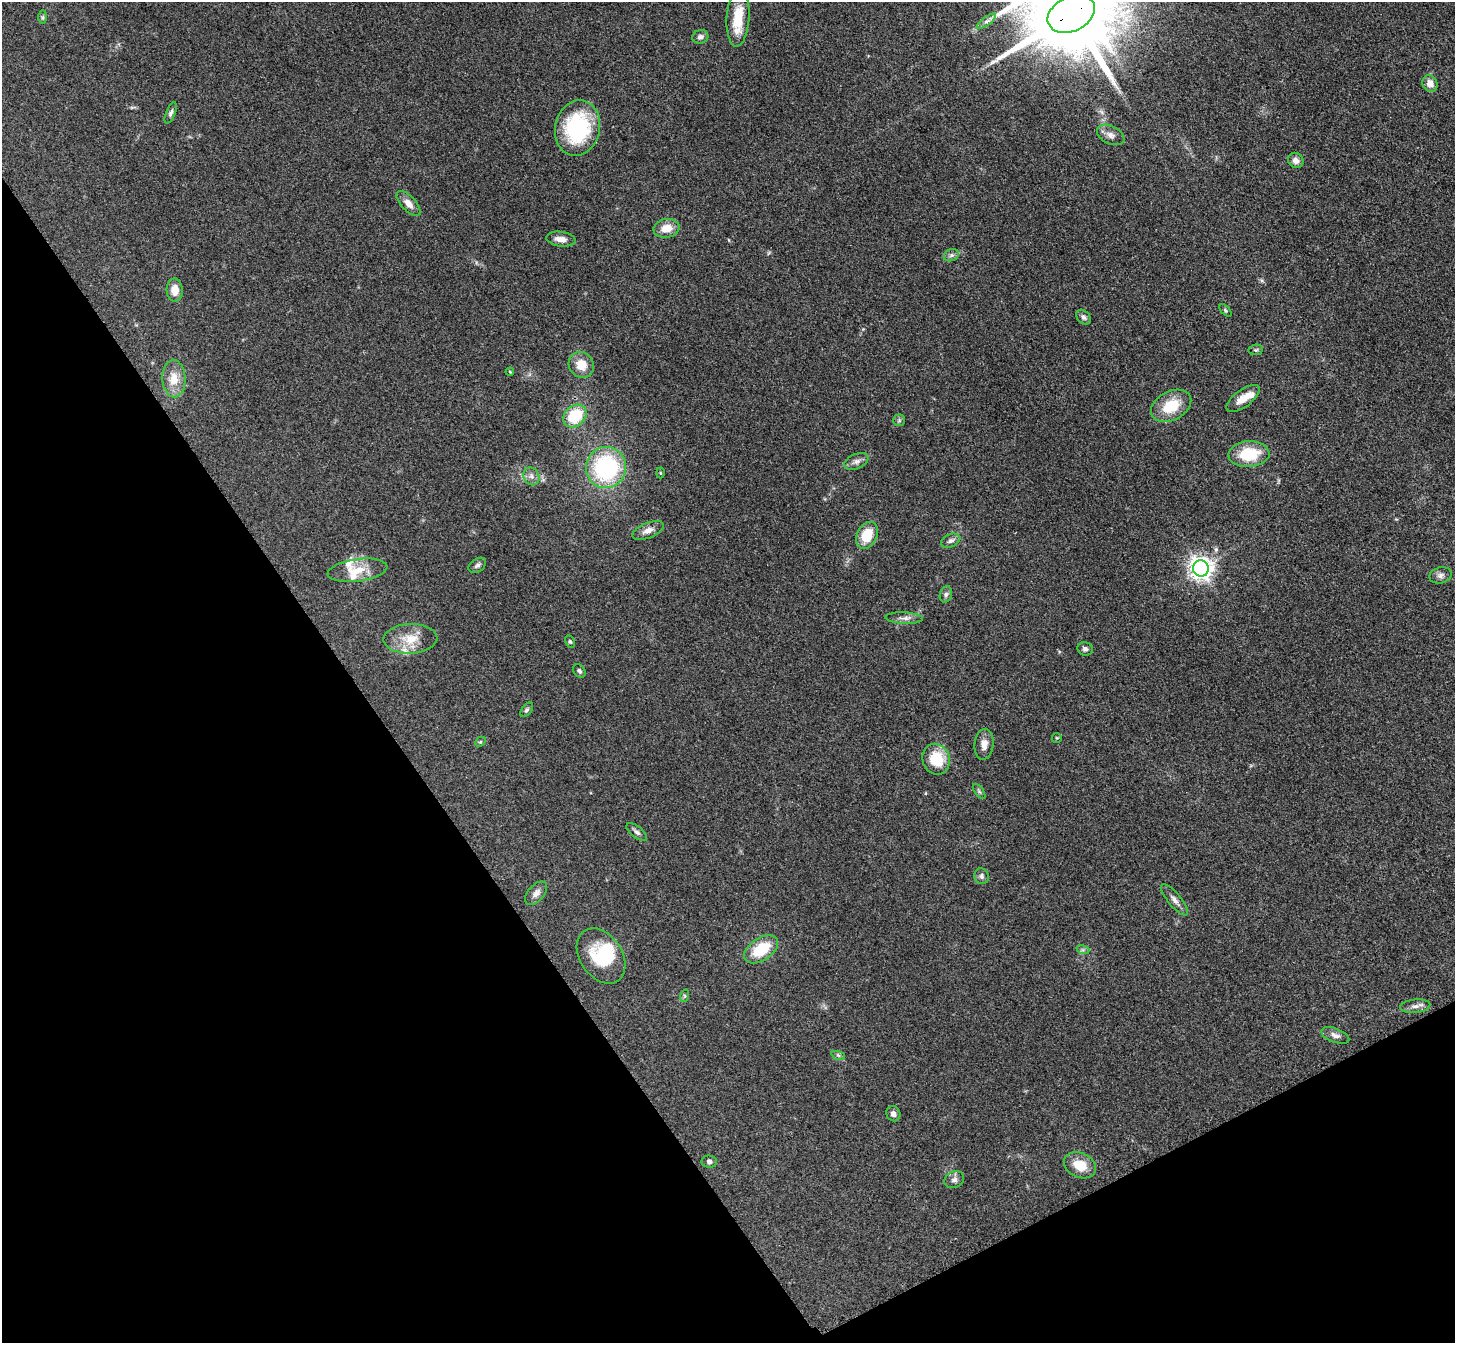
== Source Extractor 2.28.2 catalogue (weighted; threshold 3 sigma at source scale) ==
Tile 14 of 4 x 4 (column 2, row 4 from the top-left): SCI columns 1470-2922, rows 308-1648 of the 5847 x 5841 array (HDU 1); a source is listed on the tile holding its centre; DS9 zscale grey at full resolution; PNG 1457 x 1345 px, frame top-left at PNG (2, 2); each listed source drawn as its Kron ellipse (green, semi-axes under 4 px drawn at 4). Shown black and unused: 30% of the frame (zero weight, under 3 of 4 exposures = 2% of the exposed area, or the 3 px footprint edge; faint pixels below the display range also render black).
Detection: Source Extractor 2.28.2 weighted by HDU 2 'WHT'; one run over the whole footprint, this tile lists its part. Background 0.0921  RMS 0.0063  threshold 0.0282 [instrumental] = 3 sigma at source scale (4.5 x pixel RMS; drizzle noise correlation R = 1.50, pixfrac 1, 0.05/0.05 arcsec/px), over >= 5 px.
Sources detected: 69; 1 inside a brighter object's white glare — neither listed nor drawn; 4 inside a brighter listed object's ellipse — not listed separately; the other 64 listed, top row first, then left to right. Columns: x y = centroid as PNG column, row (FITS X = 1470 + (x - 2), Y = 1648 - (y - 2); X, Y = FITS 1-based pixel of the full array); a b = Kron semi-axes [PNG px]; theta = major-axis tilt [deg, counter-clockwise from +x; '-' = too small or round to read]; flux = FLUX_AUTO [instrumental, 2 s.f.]
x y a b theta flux
1071 14 25 17 26 10000
43 17 7 4 89 1.2
738 18 29 11 86 18
986 21 11 3 36 1.8
700 37 8 7 - 2.5
1430 83 9 7 -62 4.9
171 113 11 4 68 1.7
577 128 28 22 78 56
1111 135 14 9 -27 4
1296 160 8 7 - 3.7
408 203 15 7 -47 5.1
666 228 13 9 10 8.6
561 239 15 7 -7 5
951 255 8 6 21 1.7
175 290 11 8 -89 6.4
1225 310 7 4 -45 0.88
1084 317 8 6 -46 1.9
1256 350 7 5 7 1.1
581 365 13 12 - 10
510 372 4 3 - 0.5
174 378 19 11 -87 9.9
1243 398 20 8 36 8.3
1171 406 21 14 28 19
575 416 13 10 42 26
899 420 6 6 - 1.2
1249 454 20 13 3 23
856 461 13 7 23 3
606 467 20 20 - 73
660 473 5 3 - 0.53
531 476 9 7 -61 2.9
648 530 17 7 22 4.4
867 535 14 10 63 16
951 541 10 6 22 2.3
477 565 10 6 36 1.9
1201 568 8 7 - 470
357 570 30 11 8 12
1440 575 11 8 13 2.8
946 594 8 6 74 1.7
904 618 19 5 -2 3.3
410 639 27 15 2 13
570 642 6 4 -62 0.94
1085 649 8 7 - 2
579 671 7 5 -46 1.5
527 710 8 5 53 1.2
1057 738 5 4 - 0.69
480 742 6 4 43 0.82
984 744 15 9 86 5.1
936 759 16 13 -68 22
979 791 9 4 -54 1.2
637 832 12 5 -39 2.1
981 876 8 7 - 2
536 893 14 8 48 3.6
1175 900 19 6 -51 3.5
761 949 19 11 34 22
1083 950 7 4 -18 1.1
601 956 30 21 -55 30
684 996 6 4 71 0.86
1415 1006 15 6 6 3.1
1335 1035 15 7 -21 3.3
838 1055 7 4 -19 1.2
893 1114 8 7 - 2.5
709 1161 8 6 -4 1.6
1080 1165 17 12 -25 12
954 1180 10 8 29 2.5
Overlapping masked pixels (flux is a lower limit): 1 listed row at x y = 1071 14
Isophote crosses this tile's border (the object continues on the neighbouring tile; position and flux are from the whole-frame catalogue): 1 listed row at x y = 1071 14